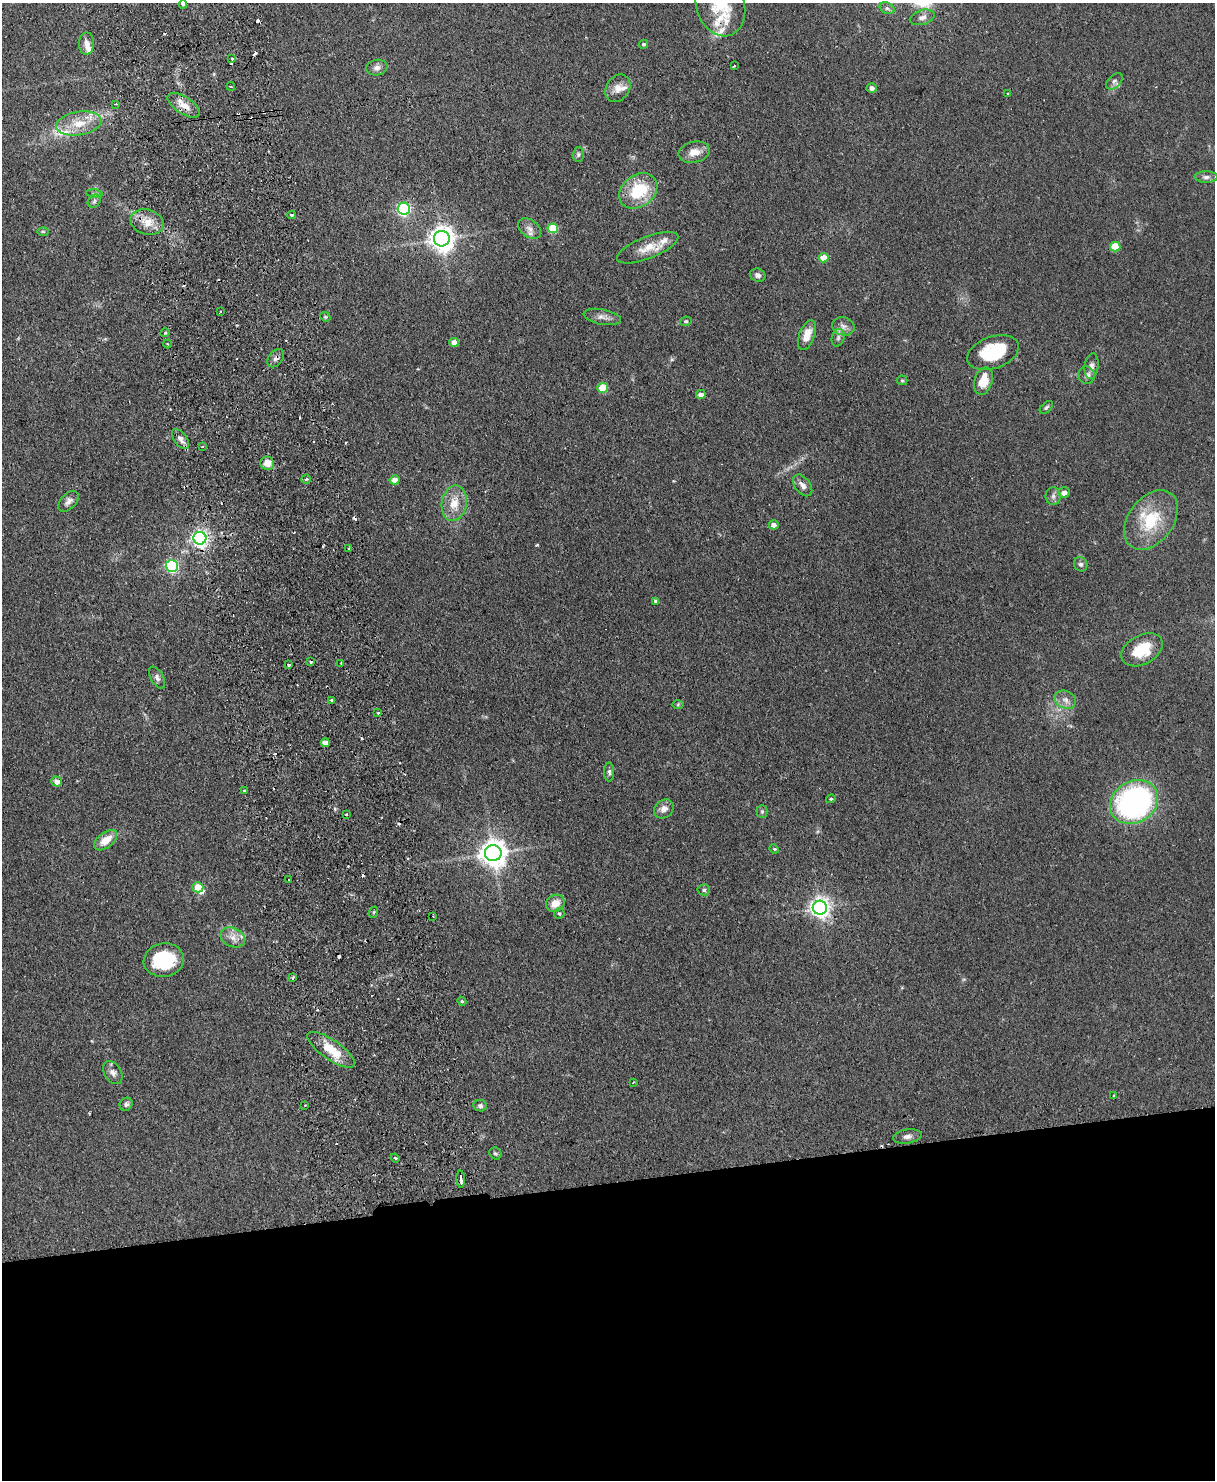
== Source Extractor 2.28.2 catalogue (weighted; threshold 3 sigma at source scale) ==
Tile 11 of 4 x 3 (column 3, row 3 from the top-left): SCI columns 2483-3695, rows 153-1630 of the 4965 x 4852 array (HDU 1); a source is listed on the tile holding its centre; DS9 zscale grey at full resolution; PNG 1217 x 1482 px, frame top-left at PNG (2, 3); each listed source drawn as its Kron ellipse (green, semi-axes under 4 px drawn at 4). Shown black and unused: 20% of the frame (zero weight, under 2 of 3 exposures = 3% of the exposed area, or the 3 px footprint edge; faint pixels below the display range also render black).
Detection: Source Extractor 2.28.2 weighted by HDU 2 'WHT'; one run over the whole footprint, this tile lists its part. Background 0.144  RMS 0.0069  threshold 0.0309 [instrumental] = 3 sigma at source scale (4.5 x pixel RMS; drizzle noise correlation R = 1.50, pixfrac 1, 0.05/0.05 arcsec/px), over >= 5 px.
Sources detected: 137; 14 cosmic-ray / hot-pixel residue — neither listed nor drawn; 9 inside a brighter listed object's ellipse — not listed separately; the other 114 listed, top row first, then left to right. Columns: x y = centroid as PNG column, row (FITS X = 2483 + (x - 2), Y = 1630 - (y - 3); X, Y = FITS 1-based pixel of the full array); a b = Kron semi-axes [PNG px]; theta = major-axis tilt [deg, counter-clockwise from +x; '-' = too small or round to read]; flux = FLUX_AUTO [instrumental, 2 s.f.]
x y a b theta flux
183 4 4 3 - 2
720 5 32 24 -72 28
887 8 8 5 -28 1.6
922 17 13 7 17 3.6
87 44 11 7 88 4.1
644 44 4 4 - 1.3
232 58 4 3 - 0.85
734 66 3 2 - 0.58
377 68 10 8 10 3.3
1114 81 10 6 45 2.3
231 86 4 2 - 0.77
618 88 15 11 56 6.2
872 88 5 4 - 3
1008 93 3 3 - 0.96
115 104 3 2 - 1
184 105 18 8 -33 8
79 123 23 12 9 14
694 152 16 10 12 7
578 155 7 5 89 1.5
1206 177 11 6 0 2.6
638 191 21 15 37 31
94 194 8 4 -8 1.3
94 201 7 5 48 1.5
404 209 6 6 - 120
292 215 4 3 - 0.84
147 222 17 12 -17 9.7
553 228 5 5 - 24
530 229 13 8 -37 4.2
43 231 6 4 -1 0.87
442 239 8 7 - 670
1115 247 5 5 - 20
648 248 32 11 22 11
824 258 5 4 - 12
758 275 8 6 -20 2.4
221 312 3 2 - 0.76
325 317 5 4 - 0.89
602 317 19 7 -11 4.4
686 321 6 4 12 0.96
843 326 11 9 -13 3.8
165 333 4 3 - 0.69
807 335 15 7 70 9.2
838 338 9 6 75 2.1
454 342 5 4 - 6.4
167 344 4 3 - 0.7
993 352 26 16 19 37
276 358 10 7 51 2.8
1092 366 13 7 82 3.2
1087 375 9 8 - 3.6
902 380 5 5 - 0.82
983 381 14 9 73 12
603 388 5 5 - 20
701 395 5 4 - 3.3
1046 407 8 4 44 1.2
180 439 11 6 -53 3.7
202 447 3 2 - 0.75
267 463 7 6 - 6.4
306 479 5 4 - 1.4
395 480 5 4 - 6.6
803 485 12 7 -53 4
1064 493 6 5 - 4.5
1053 496 9 7 88 2.6
69 501 12 7 48 3.2
454 503 18 12 80 11
1151 520 33 22 53 31
774 525 5 4 - 3.4
200 538 6 6 - 270
349 548 2 2 - 0.6
1081 564 7 6 - 2
172 566 6 5 - 100
656 601 4 3 - 1.6
1142 650 22 14 29 20
311 661 3 3 - 3.4
341 663 2 2 - 0.63
289 664 3 3 - 3.9
157 678 12 6 -60 2.4
331 700 3 3 - 2.8
1065 700 11 8 -27 3.9
678 704 6 4 2 0.87
378 713 3 3 - 0.86
325 743 4 4 - 3.8
609 772 9 5 90 1.7
57 782 5 5 - 4.2
245 791 3 3 - 1.3
831 799 5 4 - 0.82
1134 802 25 20 32 170
664 809 11 8 40 4.1
762 812 6 5 - 1.2
346 814 3 2 - 0.86
106 840 13 7 38 9.6
774 849 5 4 - 0.81
493 853 8 8 - 820
289 880 3 2 - 0.84
198 887 5 5 - 19
704 890 6 5 - 1.3
555 903 10 8 34 8
820 908 7 7 - 380
374 912 6 3 72 0.72
559 913 5 5 - 1.1
433 916 3 2 - 0.6
233 937 13 9 -25 5.6
164 960 20 16 9 38
292 978 3 3 - 1.9
462 1001 4 4 - 0.81
331 1050 28 10 -35 18
113 1073 12 8 -58 3.5
633 1083 3 2 - 0.5
1113 1095 3 2 - 0.49
126 1104 7 6 - 1.8
305 1105 2 2 - 0.69
480 1106 7 5 -11 1.9
907 1136 14 7 10 3.3
495 1153 6 5 - 1.3
395 1158 4 3 - 0.81
461 1179 8 3 -87 3.6
Overlapping masked pixels (flux is a lower limit): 3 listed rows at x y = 184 105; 276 358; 461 1179
Isophote crosses this tile's border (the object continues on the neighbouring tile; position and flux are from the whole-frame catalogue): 2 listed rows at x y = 183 4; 720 5